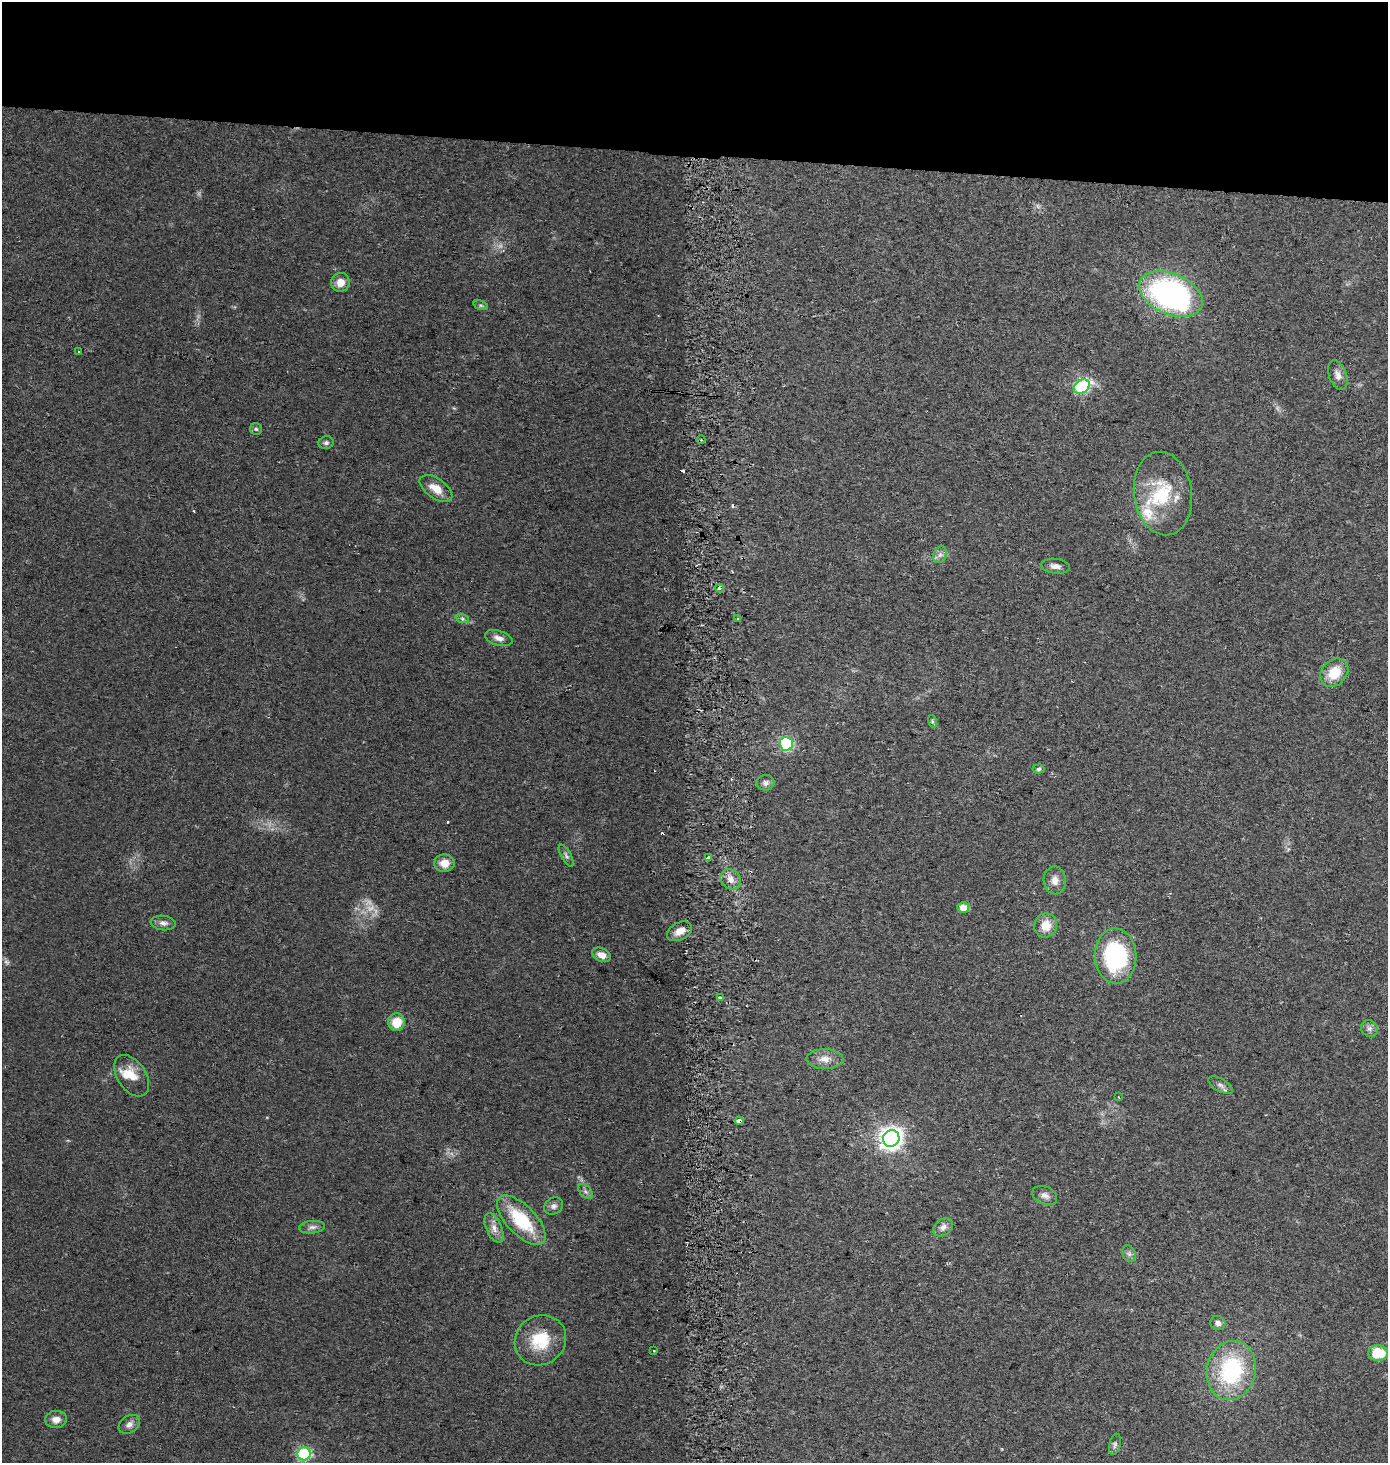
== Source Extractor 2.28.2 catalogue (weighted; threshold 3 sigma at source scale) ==
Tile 2 of 3 x 3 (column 2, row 1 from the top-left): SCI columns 1648-3033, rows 2932-4392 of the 4700 x 4392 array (HDU 1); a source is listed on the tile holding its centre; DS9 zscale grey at full resolution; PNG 1390 x 1465 px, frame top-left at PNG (2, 2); each listed source drawn as its Kron ellipse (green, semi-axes under 4 px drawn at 4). Shown black and unused: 11% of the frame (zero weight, under 2 of 3 exposures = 2% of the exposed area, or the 3 px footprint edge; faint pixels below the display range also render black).
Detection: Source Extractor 2.28.2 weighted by HDU 2 'WHT'; one run over the whole footprint, this tile lists its part. Background 0.0544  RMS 0.0081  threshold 0.0365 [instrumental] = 3 sigma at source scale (4.5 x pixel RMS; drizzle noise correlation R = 1.50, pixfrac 1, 0.0396/0.0396 arcsec/px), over >= 5 px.
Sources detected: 71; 3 too faint to see at this stretch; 6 cosmic-ray / hot-pixel residue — neither listed nor drawn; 3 inside a brighter listed object's ellipse — not listed separately; the other 59 listed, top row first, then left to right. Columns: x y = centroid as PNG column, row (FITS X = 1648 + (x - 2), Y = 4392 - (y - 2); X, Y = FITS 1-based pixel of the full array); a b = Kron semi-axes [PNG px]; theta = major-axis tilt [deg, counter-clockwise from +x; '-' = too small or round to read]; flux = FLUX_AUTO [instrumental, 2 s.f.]
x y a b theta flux
340 282 9 9 - 8
1171 294 33 20 -24 230
481 305 7 4 -19 1.3
79 352 3 2 - 0.72
1338 375 15 8 -69 5.7
1082 387 8 6 34 81
256 429 6 6 - 1.5
701 439 4 3 - 0.96
326 443 7 6 - 2.2
436 489 19 10 -35 12
1163 493 42 29 -82 49
940 555 9 6 68 3
1055 566 14 7 -6 4.7
720 588 4 4 - 2.9
462 618 7 4 -19 1.7
737 619 4 3 - 1.9
499 638 14 7 -16 5.1
1334 673 16 12 47 20
932 721 6 4 -72 1.3
786 744 7 6 - 55
1039 769 6 4 4 1.5
766 783 9 8 - 3.1
566 856 12 5 -61 2.4
708 858 4 3 - 2.8
444 863 10 9 - 10
731 879 11 9 -47 6.6
1055 880 14 11 -89 7
963 907 6 5 - 7.3
163 923 13 7 -7 3.8
1046 925 12 11 - 12
680 931 13 8 27 7.9
602 955 10 6 -25 7
1116 956 27 21 -87 100
720 998 3 3 - 4.4
397 1022 9 8 - 16
1369 1028 9 8 - 3.3
825 1059 18 10 0 8.3
132 1076 23 14 -56 15
1220 1085 13 6 -30 3.3
1118 1097 3 2 - 0.7
739 1121 4 4 - 9.2
891 1138 8 8 - 550
585 1191 9 5 -45 2.5
1045 1195 13 8 -25 4.5
554 1206 10 8 33 3.5
521 1220 31 14 -46 48
312 1227 13 6 5 3.5
943 1227 11 8 34 4.7
494 1228 15 8 -65 6.2
1129 1254 8 6 -69 2.5
1218 1323 8 7 - 3.5
540 1340 26 24 36 31
654 1351 3 2 - 1.3
1378 1353 10 8 3 27
1231 1371 30 24 76 82
56 1419 11 8 5 6.7
129 1424 11 8 37 4.4
1115 1444 11 5 76 2.5
304 1454 6 6 - 100
Overlapping masked pixels (flux is a lower limit): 1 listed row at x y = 739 1121
Isophote crosses this tile's border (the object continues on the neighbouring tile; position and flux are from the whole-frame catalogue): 1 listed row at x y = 1378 1353